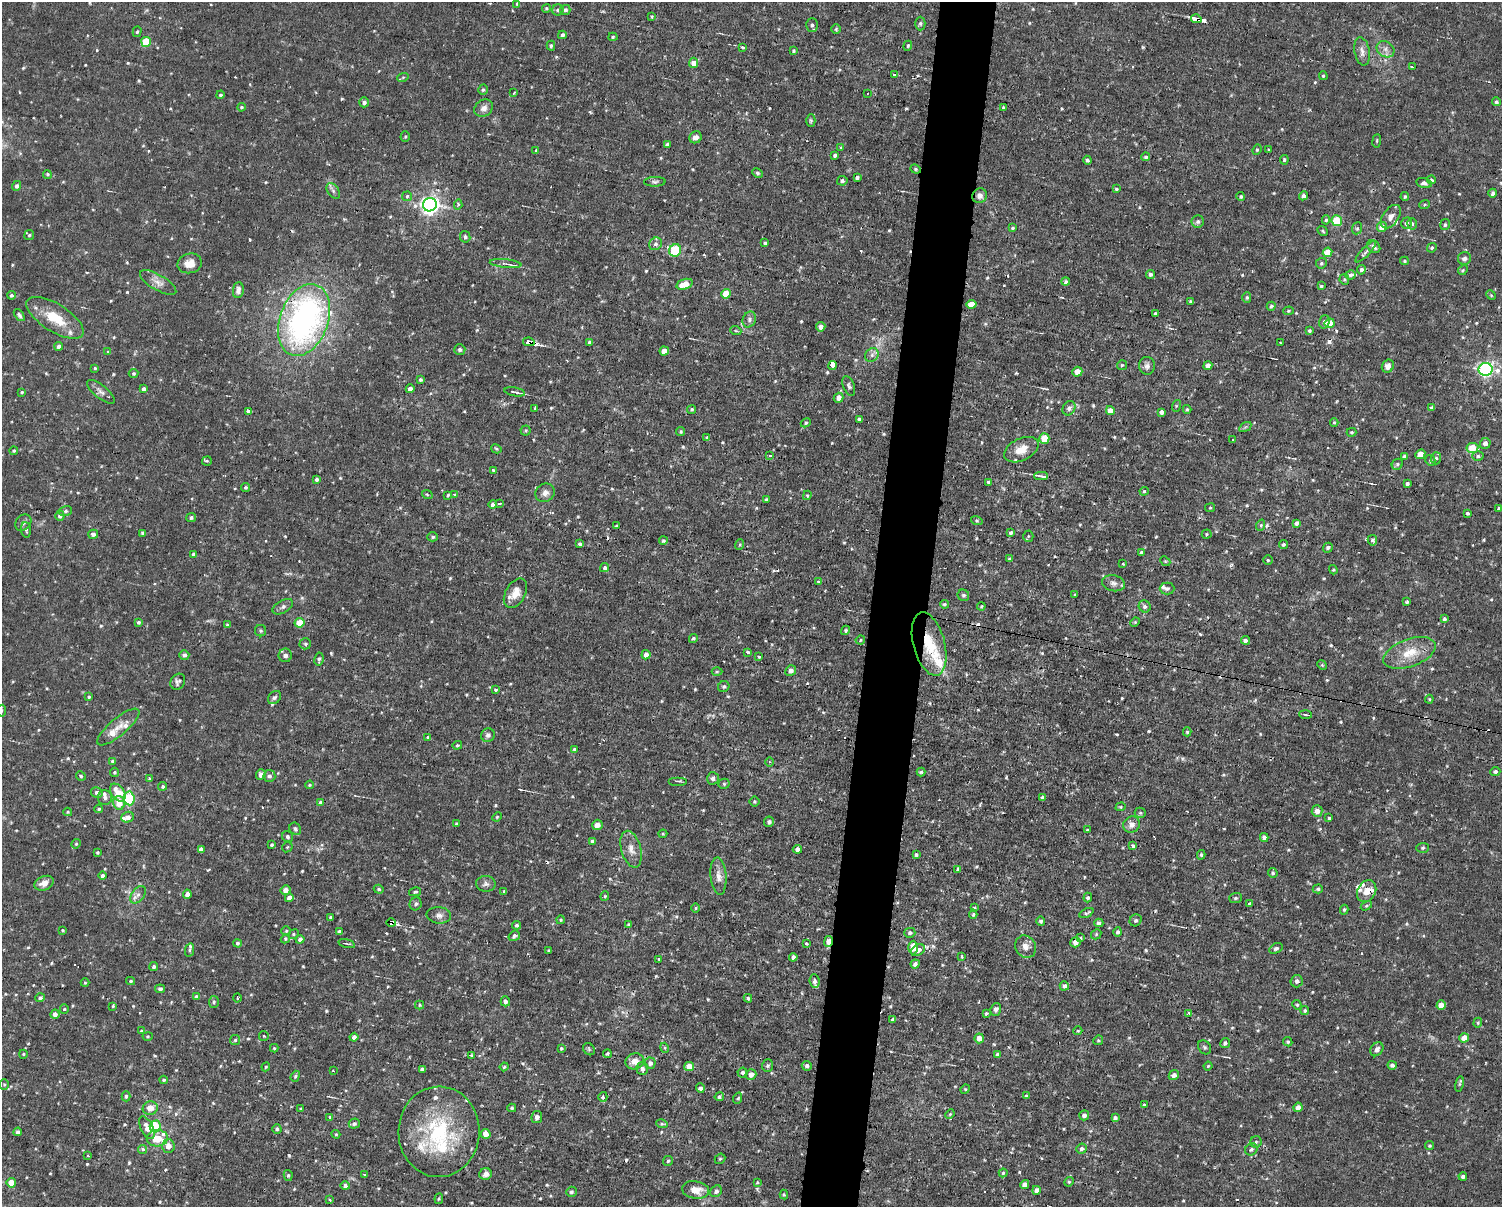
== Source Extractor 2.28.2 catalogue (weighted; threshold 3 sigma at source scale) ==
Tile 5 of 3 x 4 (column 2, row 2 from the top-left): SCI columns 1640-3139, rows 2594-3798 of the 4978 x 5004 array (HDU 1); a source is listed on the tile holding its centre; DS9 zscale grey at full resolution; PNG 1504 x 1209 px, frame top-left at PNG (2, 2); each listed source drawn as its Kron ellipse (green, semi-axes under 4 px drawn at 4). Shown black and unused: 4% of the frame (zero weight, under 2 of 3 exposures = <1% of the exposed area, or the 3 px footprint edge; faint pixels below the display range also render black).
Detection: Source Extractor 2.28.2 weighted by HDU 2 'WHT'; one run over the whole footprint, this tile lists its part. Background 0.0153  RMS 0.0031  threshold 0.0141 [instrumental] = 3 sigma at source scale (4.5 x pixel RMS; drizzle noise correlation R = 1.50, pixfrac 1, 0.05/0.05 arcsec/px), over >= 5 px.
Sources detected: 697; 22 cosmic-ray / hot-pixel residue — neither listed nor drawn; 23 inside a brighter listed object's ellipse — not listed separately; of the other 652, all 500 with FLUX_AUTO >= 0.343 (the completeness limit of this list) listed and drawn (152 fainter detections not listed), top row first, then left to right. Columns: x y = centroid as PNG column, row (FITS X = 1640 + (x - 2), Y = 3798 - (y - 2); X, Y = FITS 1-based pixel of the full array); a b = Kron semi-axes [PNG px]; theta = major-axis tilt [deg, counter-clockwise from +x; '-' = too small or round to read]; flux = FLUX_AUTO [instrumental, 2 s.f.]
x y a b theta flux
517 4 3 3 - 0.42
546 8 4 4 - 0.4
558 10 5 5 - 0.65
565 10 5 5 - 0.72
652 17 4 3 - 0.36
1196 19 5 3 - 95
920 23 7 5 90 0.59
812 25 6 6 - 0.81
836 29 5 5 - 0.48
137 32 5 4 - 0.46
562 35 4 3 - 0.94
613 37 4 4 - 0.48
146 42 5 5 - 12
551 46 5 4 - 0.52
908 46 5 4 - 0.43
743 47 4 3 - 0.59
1385 49 9 7 -34 1.6
794 51 4 3 - 0.41
1362 51 14 7 -79 1.9
693 63 5 4 - 2.1
1412 67 4 2 - 0.81
894 74 3 3 - 3.6
1323 76 4 3 - 0.37
403 77 6 3 19 0.35
483 90 5 4 - 0.55
514 93 3 3 - 0.37
867 93 3 2 - 0.36
220 95 4 4 - 0.6
364 102 5 4 - 1.1
1496 102 4 4 - 0.61
241 107 4 3 - 0.4
484 108 10 8 35 1.5
1003 108 3 3 - 0.43
811 121 6 4 -90 0.48
405 137 5 4 - 0.4
695 137 6 6 - 1.7
1377 141 7 3 83 0.4
667 144 4 3 - 0.84
841 147 4 3 - 0.44
1269 149 3 3 - 0.7
536 150 3 3 - 0.44
1257 150 5 4 - 0.41
835 155 4 3 - 0.64
1146 157 4 4 - 0.59
1087 160 4 4 - 0.66
1284 160 4 3 - 0.4
916 169 5 4 - 0.45
757 173 5 4 - 0.61
47 174 4 4 - 0.54
857 178 4 4 - 0.76
1432 180 4 3 - 0.5
842 181 5 5 - 0.81
655 182 11 5 1 0.76
1424 183 8 5 -14 0.81
17 186 5 4 - 1
1116 189 3 3 - 0.39
333 191 9 5 -55 0.91
1493 193 4 3 - 0.72
407 196 5 5 - 0.47
979 196 7 7 - 1.5
1241 196 4 4 - 0.45
1303 196 5 4 - 1.2
1405 197 4 3 - 0.44
430 205 7 6 - 150
458 205 5 4 - 0.75
1425 205 5 3 - 0.37
1391 217 13 7 55 2
1326 220 5 4 - 0.48
1337 221 5 5 - 9.6
1198 222 6 6 - 0.77
1406 223 6 5 - 0.84
1412 224 6 4 -73 0.53
1445 225 5 5 - 0.64
1382 227 5 5 - 3.3
1013 228 3 3 - 0.5
1357 228 6 5 - 0.54
1323 231 5 3 - 0.4
29 235 5 4 - 0.42
465 237 6 5 - 0.66
765 243 4 4 - 0.54
655 244 7 6 - 1
1374 247 7 5 -43 1.4
1432 248 5 4 - 0.45
675 250 6 6 - 14
1327 252 5 4 - 4.8
1366 252 14 3 46 0.82
1464 258 6 6 - 1.4
1405 261 4 4 - 0.42
190 263 12 9 14 3.2
1321 263 5 5 - 0.57
506 264 16 3 -6 1.2
1361 270 5 4 - 0.88
1463 270 5 4 - 0.4
1150 274 4 4 - 0.81
1350 275 5 4 - 0.63
1344 279 5 5 - 0.44
1066 282 4 4 - 0.6
158 283 20 7 -30 2.4
685 284 8 5 17 4.9
1321 286 4 4 - 0.47
238 290 8 5 83 1.3
726 294 5 4 - 6.7
11 295 4 4 - 0.65
1491 295 5 4 - 0.36
1247 298 5 4 - 0.47
1191 302 3 3 - 0.48
972 304 5 4 - 3
1271 306 4 4 - 0.48
1288 311 5 4 - 0.44
1155 314 3 3 - 0.75
19 315 7 4 -53 0.69
55 318 32 13 -32 9.3
304 320 37 24 70 93
749 320 8 6 65 0.99
1324 322 7 5 74 1
1330 323 5 5 - 5.7
821 327 5 4 - 1.5
736 331 5 3 - 0.35
1309 331 3 3 - 0.51
529 342 6 3 -10 53
590 342 4 4 - 0.6
1280 343 3 3 - 0.98
59 346 4 4 - 1.2
460 349 5 5 - 1
664 351 4 4 - 3.1
108 352 4 4 - 0.4
872 355 7 6 - 1.1
833 365 4 3 - 31
1122 365 5 5 - 0.42
1147 366 9 8 - 1.3
1208 366 4 4 - 2.1
1388 366 7 5 58 2
95 368 3 3 - 0.36
1485 369 7 6 - 84
1077 372 5 4 - 2.8
134 373 5 4 - 0.49
420 380 3 3 - 0.61
849 386 10 5 -69 0.85
144 389 4 3 - 0.82
410 389 4 4 - 1.9
22 392 3 3 - 0.4
101 392 17 6 -39 1.6
515 392 10 3 -9 0.85
839 398 5 5 - 1.8
1176 406 6 4 72 0.4
535 408 3 3 - 0.69
1069 408 7 6 - 1.1
1432 408 4 3 - 1.6
692 409 5 4 - 0.48
1187 409 4 4 - 0.47
248 411 4 3 - 1
1110 411 4 4 - 2.5
1162 412 4 4 - 1.1
859 419 4 3 - 0.85
806 423 5 4 - 0.47
1334 423 4 4 - 0.38
1245 427 7 4 33 0.5
526 430 5 5 - 0.44
681 432 4 4 - 0.42
1351 432 5 4 - 0.39
707 438 4 3 - 0.84
1044 439 5 5 - 6.9
1233 439 3 3 - 0.51
1485 443 5 5 - 1.3
1472 448 6 5 - 7
496 449 5 4 - 0.37
1021 450 18 11 26 4.7
14 451 4 3 - 0.42
1420 454 5 4 - 2.7
770 456 4 3 - 1.2
1405 456 4 4 - 1.1
1478 456 5 5 - 0.6
1436 458 6 5 - 0.62
1430 460 5 5 - 0.6
207 461 5 4 - 0.43
1397 464 6 5 - 0.56
493 470 3 3 - 0.67
1041 476 7 3 -2 0.62
317 479 4 3 - 0.78
989 483 3 3 - 3.4
1407 483 3 3 - 0.69
245 487 4 4 - 0.54
1144 491 4 4 - 0.39
545 493 10 9 - 1.7
427 494 5 3 - 0.38
455 494 3 3 - 0.67
448 495 4 3 - 0.4
807 495 5 4 - 0.4
766 500 3 2 - 0.4
499 503 3 3 - 0.85
493 505 4 4 - 0.95
1210 508 5 4 - 0.37
1498 509 3 2 - 0.5
66 511 6 5 - 0.66
1468 513 3 3 - 0.47
60 516 5 4 - 0.99
191 517 5 4 - 0.69
977 521 6 4 -17 0.42
23 523 9 7 44 1
1296 523 4 3 - 0.88
1261 525 6 3 72 0.46
616 526 3 3 - 0.43
26 530 8 5 -84 0.67
142 533 3 3 - 0.46
1011 533 4 3 - 0.61
93 534 5 4 - 0.84
1207 534 5 4 - 0.41
1028 536 6 5 - 0.47
433 537 5 4 - 0.56
1372 540 5 4 - 1.1
663 541 4 4 - 0.48
580 544 4 3 - 0.58
739 545 5 3 - 0.35
1283 545 5 4 - 0.52
1328 548 5 4 - 0.76
1141 553 4 3 - 0.73
194 555 4 4 - 1.1
1009 559 3 3 - 0.37
1268 560 4 4 - 0.44
1165 561 5 4 - 0.34
1123 564 3 2 - 0.53
605 568 5 4 - 0.76
1333 570 5 4 - 0.36
818 581 3 3 - 1
1113 583 11 8 -14 1.4
1167 589 7 6 - 0.7
515 593 16 10 60 3.5
963 595 6 5 - 0.65
1075 595 3 3 - 0.41
1407 602 3 3 - 0.53
944 604 4 3 - 0.45
981 606 4 3 - 0.36
1145 606 6 5 - 0.87
283 607 11 6 29 0.99
1444 619 4 3 - 0.64
138 622 4 4 - 0.53
1135 622 5 4 - 0.35
300 623 5 5 - 6.1
227 625 4 4 - 0.46
846 630 5 4 - 0.53
261 631 6 5 - 0.55
693 638 4 4 - 0.54
860 640 5 4 - 0.38
1245 640 4 4 - 0.82
305 644 6 5 - 0.63
929 644 32 16 -75 11
748 653 3 3 - 2.1
1410 653 27 13 20 7.6
184 655 5 5 - 1
285 655 7 6 - 1.5
646 655 5 4 - 1.5
759 656 3 3 - 0.64
319 659 6 4 82 0.63
1322 665 5 4 - 0.38
717 671 5 3 - 0.36
791 671 5 5 - 1.3
178 682 8 7 - 1
724 686 6 5 - 0.58
495 690 4 4 - 0.52
89 697 3 3 - 0.4
274 698 7 5 43 0.74
1429 699 4 4 - 0.38
2 711 6 3 81 0.46
1305 715 6 3 -3 0.53
118 727 26 8 40 3.4
1187 732 4 4 - 0.46
488 735 7 6 - 1.1
428 738 4 3 - 1.1
457 745 5 4 - 0.4
574 749 4 3 - 0.5
112 761 4 4 - 0.42
769 762 5 3 - 0.35
114 772 4 4 - 0.49
921 772 4 4 - 0.5
1495 772 5 4 - 0.7
261 775 5 5 - 1.4
81 776 5 4 - 0.5
269 776 6 6 - 0.97
150 778 3 3 - 0.5
713 778 6 6 - 0.92
678 781 9 2 0 0.4
724 784 5 5 - 0.48
310 785 4 3 - 0.38
163 786 4 4 - 0.56
97 792 6 5 - 1.3
118 793 10 6 -53 5.8
105 798 7 7 - 1.2
129 798 7 5 -84 22
1042 798 4 3 - 0.96
754 801 5 5 - 0.42
320 802 3 3 - 0.43
119 803 7 6 - 4.3
1121 807 5 4 - 0.41
99 809 4 4 - 0.49
1317 811 5 5 - 2
68 812 4 4 - 0.34
1140 813 5 5 - 0.47
128 817 6 5 - 1.4
497 817 5 4 - 0.41
1329 818 3 3 - 0.45
769 822 5 5 - 0.68
456 824 4 3 - 0.42
1132 824 8 8 - 1.9
597 825 5 5 - 2.1
295 829 6 5 - 0.78
1088 829 4 2 - 0.35
663 834 4 4 - 0.35
287 837 6 5 - 0.68
1264 837 4 4 - 1.3
592 841 4 4 - 0.85
76 844 5 4 - 0.39
272 845 3 3 - 0.46
1133 846 3 3 - 1.5
287 847 6 4 44 0.47
1423 848 6 5 - 0.51
201 849 4 4 - 1.6
631 849 19 10 -75 3.1
797 849 5 4 - 1.1
97 852 3 3 - 0.42
916 855 4 3 - 0.46
1201 855 5 4 - 0.61
957 869 3 3 - 1.3
1273 873 5 4 - 0.5
102 876 4 4 - 0.84
718 876 18 8 -85 2.4
44 883 10 7 24 2.4
486 884 10 8 -2 1.1
379 889 5 4 - 0.44
1318 889 5 4 - 0.48
285 890 5 4 - 1.9
504 891 4 3 - 0.36
1367 891 11 9 59 3.1
415 892 6 3 13 0.4
187 894 4 4 - 1.7
138 895 10 6 52 1.3
605 896 4 4 - 0.36
289 898 4 4 - 1.8
1088 898 5 4 - 0.56
1235 898 6 5 - 0.63
416 904 6 6 - 0.82
1250 904 3 3 - 1.3
1366 906 6 4 31 0.44
695 908 5 3 - 0.36
974 908 3 3 - 0.37
1344 910 5 4 - 0.47
1086 913 8 4 26 0.62
973 914 4 4 - 0.46
439 915 12 8 -7 1.6
331 917 3 3 - 0.6
560 920 4 4 - 0.45
1136 920 6 5 - 0.8
1041 921 4 4 - 0.72
391 923 4 3 - 84
1099 923 4 4 - 0.73
516 925 4 4 - 0.61
628 925 3 3 - 0.38
63 930 4 3 - 0.38
286 931 5 5 - 0.44
339 932 4 3 - 1.1
1118 932 5 4 - 0.75
910 933 5 5 - 0.77
293 934 5 4 - 0.5
1096 934 5 4 - 0.45
514 936 6 5 - 0.85
1081 938 3 3 - 0.36
285 939 5 3 - 0.39
300 939 4 4 - 1.3
829 941 5 4 - 3.2
1075 942 5 5 - 2
237 943 4 4 - 0.57
806 943 4 3 - 0.39
347 944 8 2 -15 0.38
913 947 7 5 -90 4.3
1026 947 12 10 -56 2.5
1276 948 7 4 27 0.7
189 950 7 4 78 0.62
549 950 3 3 - 0.4
918 950 7 5 32 1.6
793 957 4 4 - 1.2
962 957 4 3 - 0.96
659 959 3 2 - 0.38
915 964 4 4 - 1.1
154 967 4 4 - 0.77
130 981 4 3 - 0.46
814 981 7 5 -85 0.98
1297 981 6 6 - 1
85 983 4 4 - 0.34
1064 986 4 4 - 0.89
160 989 5 4 - 0.76
196 996 4 4 - 0.49
40 998 5 4 - 0.68
238 998 4 3 - 0.38
748 998 4 4 - 0.54
505 1001 5 4 - 1.1
214 1002 6 5 - 0.61
420 1005 4 4 - 0.36
1297 1005 5 4 - 0.45
1441 1005 4 4 - 3.1
113 1006 4 3 - 0.36
64 1009 5 4 - 0.41
996 1009 6 5 - 0.91
1305 1010 4 4 - 0.59
986 1013 3 3 - 0.48
1189 1013 3 3 - 0.69
55 1014 4 4 - 1.4
892 1020 3 3 - 0.61
1478 1023 5 4 - 0.45
141 1031 4 3 - 0.52
1078 1031 4 3 - 0.38
148 1036 5 4 - 0.37
264 1036 5 4 - 0.35
354 1037 4 4 - 1.2
979 1038 5 4 - 2.2
1464 1038 5 4 - 3.7
235 1040 5 5 - 0.5
1098 1040 5 4 - 0.45
1288 1042 5 4 - 0.51
1225 1043 5 5 - 0.82
1205 1047 7 6 - 0.65
274 1048 4 4 - 0.4
561 1048 4 3 - 0.38
665 1048 5 3 - 0.34
589 1049 6 5 - 0.52
1377 1049 7 6 - 1.4
23 1054 4 4 - 0.36
607 1054 4 3 - 0.53
471 1055 3 3 - 1
998 1055 4 3 - 0.94
635 1061 9 8 - 2.6
650 1063 5 5 - 1.1
1392 1065 4 4 - 0.9
768 1066 6 5 - 0.58
807 1066 5 5 - 0.97
1208 1066 4 4 - 0.36
266 1067 4 4 - 0.38
504 1067 4 4 - 0.4
689 1067 5 4 - 3.4
422 1069 4 4 - 1
642 1069 6 6 - 1.1
333 1071 3 2 - 0.37
743 1072 5 5 - 0.8
751 1074 5 5 - 1.9
1174 1075 5 4 - 1.5
295 1076 5 4 - 0.49
164 1080 4 3 - 0.48
4 1084 5 4 - 0.45
1459 1084 8 4 80 0.52
700 1088 4 4 - 1
965 1089 5 4 - 0.38
126 1096 5 4 - 0.61
1026 1096 4 3 - 0.53
603 1097 5 4 - 0.84
719 1097 5 4 - 0.68
738 1098 6 3 72 0.39
1144 1105 4 3 - 0.4
1298 1107 4 4 - 1.4
150 1108 7 7 - 3.2
512 1108 4 3 - 0.44
301 1109 3 3 - 0.47
950 1114 5 4 - 0.41
1084 1115 5 5 - 1.3
330 1117 3 3 - 0.76
537 1117 6 5 - 1.5
1115 1118 4 4 - 0.72
354 1124 5 5 - 0.73
662 1124 6 3 -17 0.52
155 1126 6 5 - 14
147 1128 12 6 -64 2.7
277 1129 4 4 - 0.57
18 1132 4 4 - 0.92
439 1132 45 40 87 31
336 1134 4 4 - 0.42
485 1134 5 5 - 2.6
157 1138 10 8 5 4.8
1256 1142 6 5 - 0.68
168 1146 6 6 - 2
1430 1146 4 4 - 0.4
143 1149 5 4 - 1.1
1081 1149 5 5 - 0.92
1251 1149 6 5 - 0.72
87 1155 3 3 - 0.45
720 1159 5 4 - 0.46
668 1161 5 4 - 0.47
1003 1173 4 4 - 0.45
486 1174 6 6 - 1.8
288 1175 5 4 - 0.51
365 1175 3 2 - 0.35
1463 1176 4 4 - 0.86
757 1182 4 3 - 0.34
1069 1182 5 4 - 0.45
11 1183 5 4 - 5.1
1025 1184 4 4 - 1.7
345 1186 4 4 - 0.87
696 1190 14 8 -9 3.8
1036 1190 4 4 - 1.2
716 1191 6 5 - 0.87
571 1192 5 5 - 0.63
784 1194 5 4 - 0.35
439 1199 5 4 - 0.37
329 1200 4 3 - 0.47
Overlapping masked pixels (flux is a lower limit): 7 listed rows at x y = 1196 19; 916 169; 304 320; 529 342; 929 644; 391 923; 829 941
Isophote crosses this tile's border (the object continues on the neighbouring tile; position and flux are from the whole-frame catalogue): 1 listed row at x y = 2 711